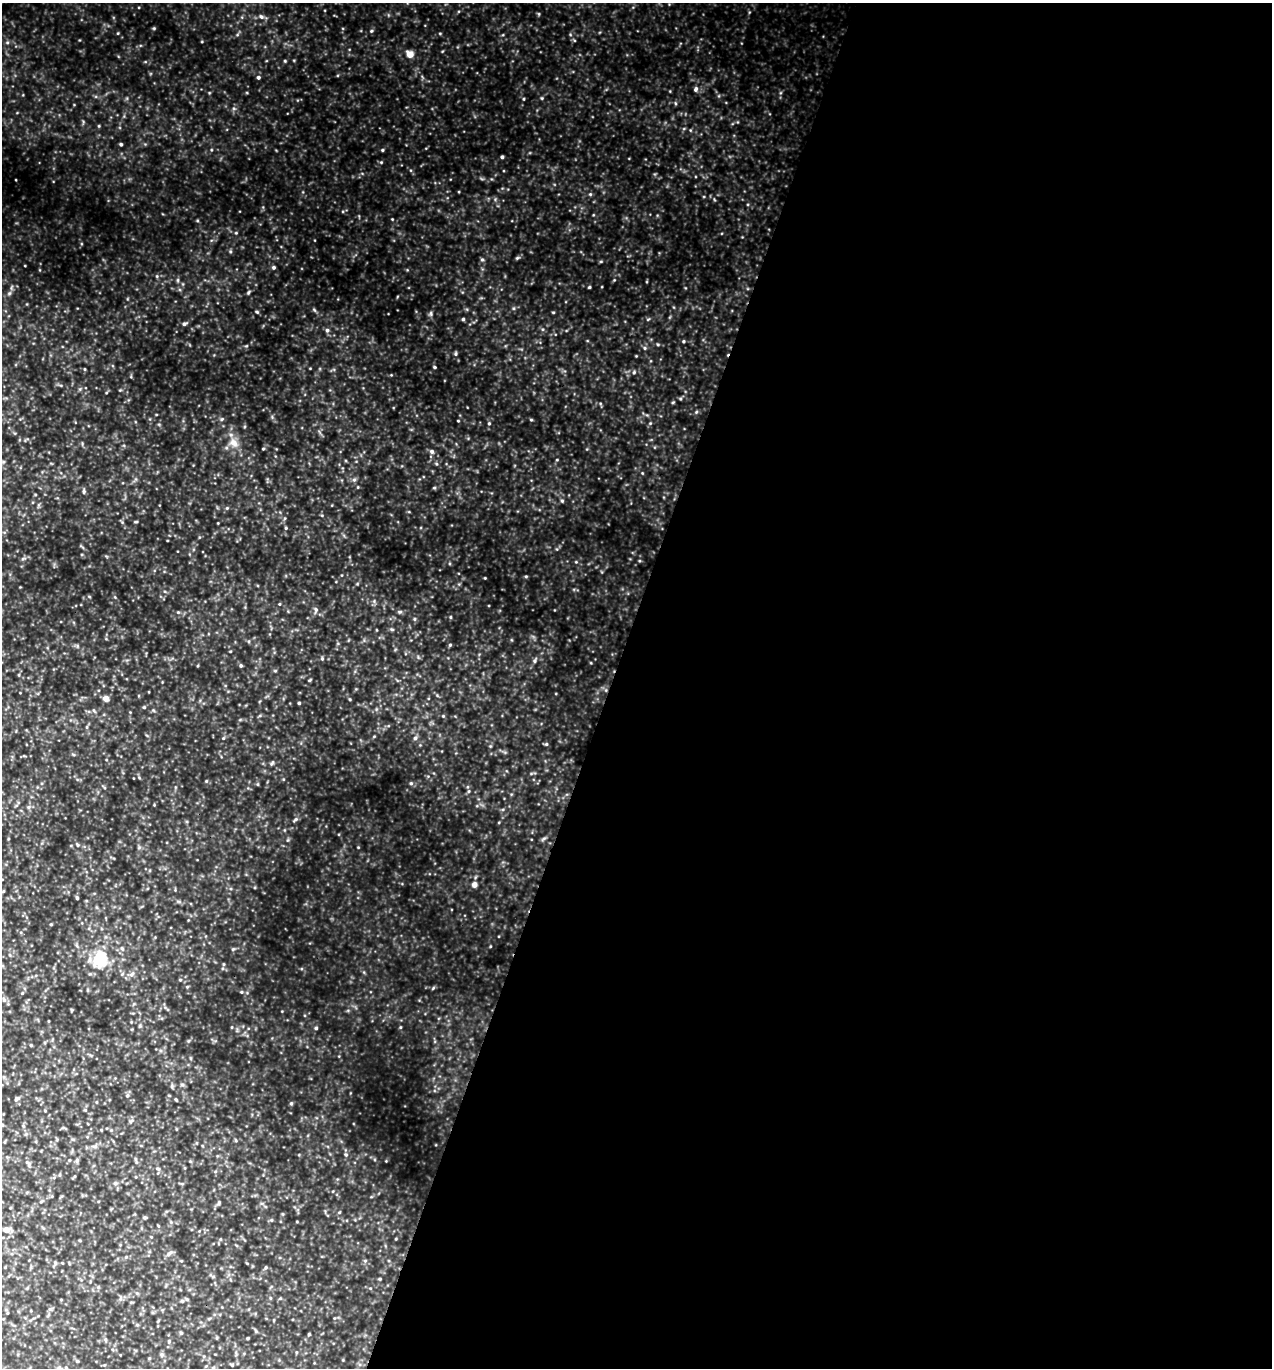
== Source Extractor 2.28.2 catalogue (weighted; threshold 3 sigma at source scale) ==
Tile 12 of 4 x 4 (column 4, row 3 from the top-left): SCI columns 4103-5372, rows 1392-2757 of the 5508 x 5494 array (HDU 1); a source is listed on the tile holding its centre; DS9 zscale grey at full resolution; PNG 1274 x 1370 px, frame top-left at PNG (2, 3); no overlay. Shown black and unused: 52% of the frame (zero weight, under 3 of 5 exposures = <1% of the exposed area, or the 3 px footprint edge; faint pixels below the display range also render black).
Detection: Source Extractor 2.28.2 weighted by HDU 2 'WHT'; one run over the whole footprint, this tile lists its part. Background 0.736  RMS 0.12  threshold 0.525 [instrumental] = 3 sigma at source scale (4.5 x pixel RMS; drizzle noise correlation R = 1.50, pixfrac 1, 0.05/0.05 arcsec/px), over >= 5 px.
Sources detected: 113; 1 inside a brighter listed object's ellipse — not listed separately; the other 112 listed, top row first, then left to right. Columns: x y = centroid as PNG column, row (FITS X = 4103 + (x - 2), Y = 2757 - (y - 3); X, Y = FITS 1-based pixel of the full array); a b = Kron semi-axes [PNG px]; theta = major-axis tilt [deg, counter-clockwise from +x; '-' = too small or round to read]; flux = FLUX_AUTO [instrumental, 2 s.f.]
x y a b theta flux
261 17 8 5 -48 31
154 28 5 4 - 12
371 31 5 4 - 14
410 54 5 4 - 180
285 61 4 4 - 12
258 77 4 4 - 23
696 89 7 5 77 26
524 99 5 3 - 9.8
121 144 4 4 - 17
382 150 4 3 - 14
502 157 4 3 - 19
590 194 5 4 - 13
230 251 5 3 - 14
517 258 5 4 - 14
482 259 6 4 0 15
274 267 4 4 - 21
589 287 4 3 - 12
249 292 6 3 70 14
9 293 5 5 - 18
314 310 8 3 -45 15
257 312 5 4 - 12
553 312 4 3 - 9.9
431 313 8 4 90 20
463 319 4 4 - 15
184 324 5 5 - 20
327 330 5 5 - 22
683 341 4 4 - 13
645 348 5 4 - 15
455 354 6 4 84 17
435 367 4 3 - 13
696 412 6 3 71 12
222 419 6 3 70 14
531 420 5 3 - 11
458 421 4 2 - 7.9
489 423 4 4 - 12
234 443 13 9 -44 97
263 449 5 3 - 9.7
432 451 6 6 - 32
354 480 6 5 - 22
434 488 5 3 - 12
84 491 7 4 88 21
562 501 5 4 - 14
227 508 4 4 - 11
136 522 5 3 - 11
286 528 4 4 - 12
526 576 5 3 - 12
485 578 3 3 - 8.4
279 604 5 3 - 9.2
316 609 7 5 -70 25
178 612 4 4 - 10
400 612 6 4 -18 16
450 617 5 3 - 10
414 619 5 3 - 12
392 629 6 4 17 13
450 645 5 4 - 13
322 659 5 4 - 13
535 661 6 6 - 23
241 665 5 4 - 17
310 680 5 3 - 12
106 698 5 4 - 110
299 703 3 3 - 14
144 707 4 4 - 12
443 716 4 4 - 10
223 738 4 3 - 9.9
415 738 5 5 - 23
546 744 5 4 - 14
272 763 7 3 53 16
206 781 4 4 - 9.8
411 783 5 4 - 17
469 791 5 3 - 14
295 819 7 4 44 20
544 838 7 4 19 18
474 885 5 4 - 80
77 898 3 3 - 14
122 948 7 5 -66 21
233 949 6 3 18 14
100 959 6 6 - 1800
132 974 8 5 29 34
180 980 5 3 - 11
241 992 5 4 - 12
22 993 4 4 - 9.1
49 1021 4 2 - 7.1
400 1027 5 3 - 10
316 1028 4 4 - 15
31 1045 4 3 - 10
182 1085 6 4 0 16
172 1086 6 4 73 16
127 1096 5 5 - 15
17 1099 8 4 36 22
176 1099 3 3 - 12
96 1102 4 3 - 8.4
291 1103 5 4 - 14
131 1121 7 4 44 19
23 1126 6 4 -71 15
346 1155 5 3 - 12
77 1160 5 5 - 18
28 1163 10 4 -44 24
157 1168 6 3 -19 14
145 1218 5 3 - 13
271 1220 5 4 - 15
6 1229 5 5 - 83
266 1267 6 3 59 14
182 1301 6 4 44 18
158 1321 6 3 71 13
137 1325 5 3 - 12
256 1331 6 3 -71 13
181 1333 5 4 - 12
309 1334 4 3 - 11
248 1338 3 2 - 12
169 1341 5 4 - 12
162 1355 6 4 -71 20
232 1365 5 4 - 12
Unlisted compact peaks at least as high as the median listed source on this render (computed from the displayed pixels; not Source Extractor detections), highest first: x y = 634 372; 673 402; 386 1161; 236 233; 541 98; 178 280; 157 276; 433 988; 99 126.